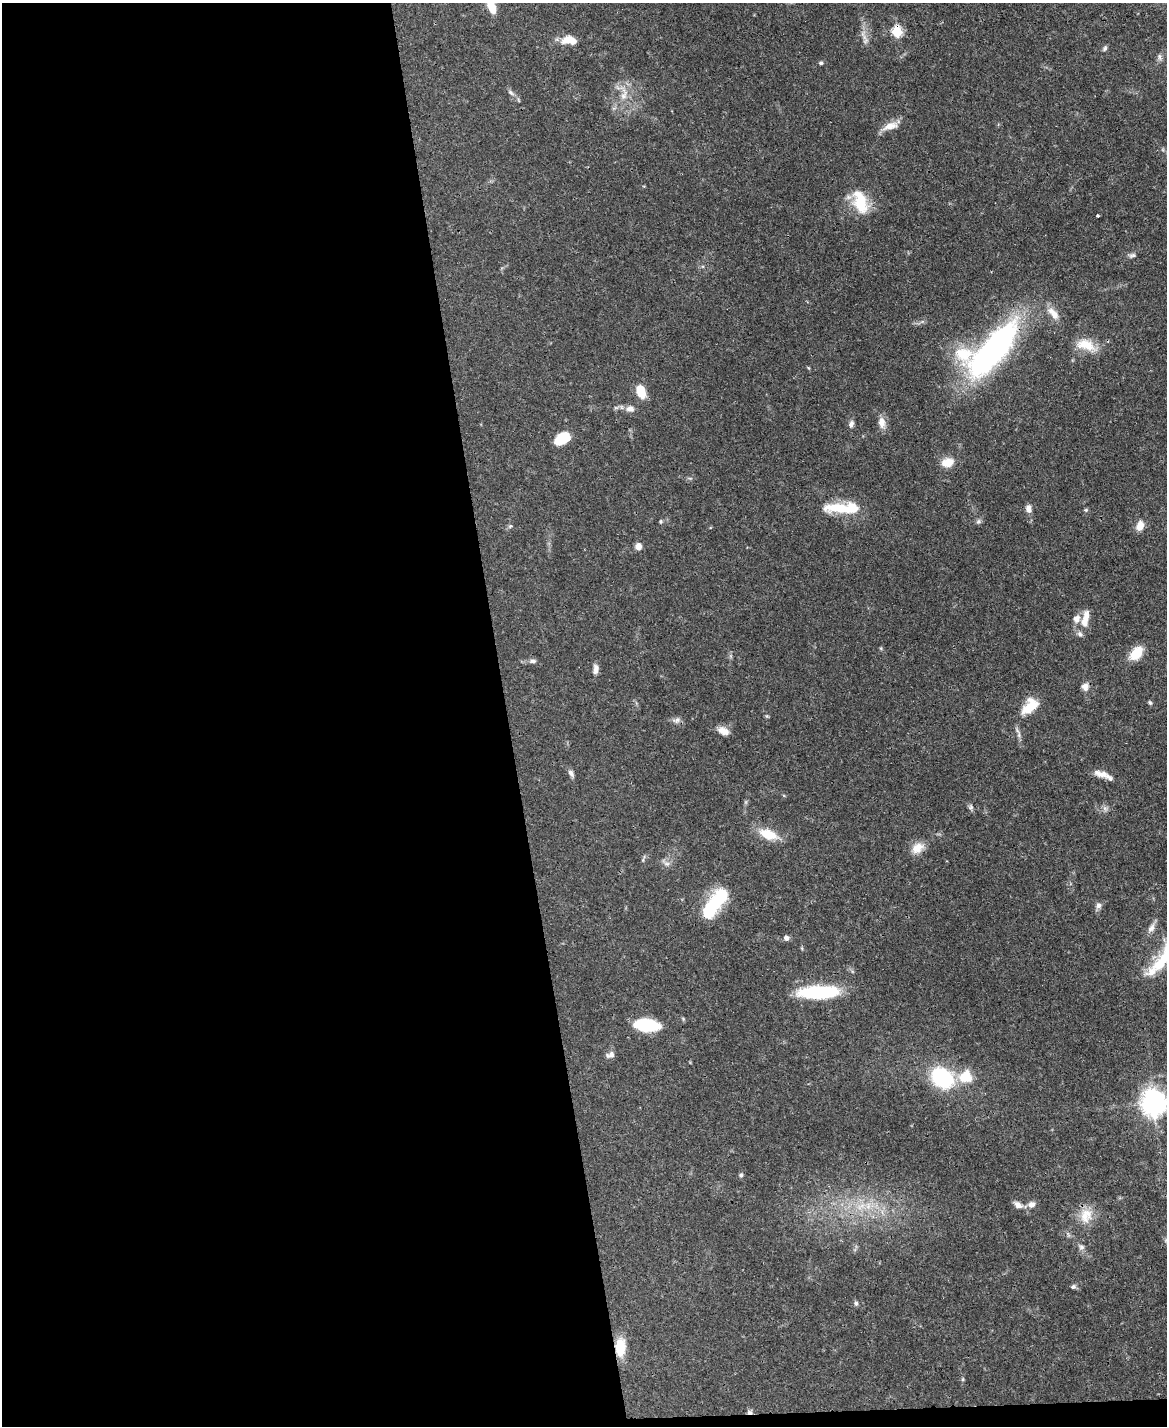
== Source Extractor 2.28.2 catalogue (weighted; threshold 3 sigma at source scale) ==
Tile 9 of 4 x 3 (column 1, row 3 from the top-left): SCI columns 3-1167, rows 242-1665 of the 4665 x 4644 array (HDU 1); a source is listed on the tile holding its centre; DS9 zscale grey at full resolution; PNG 1169 x 1428 px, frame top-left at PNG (2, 3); no overlay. Shown black and unused: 44% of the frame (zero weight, under 3 of 4 exposures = <1% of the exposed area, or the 3 px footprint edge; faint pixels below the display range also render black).
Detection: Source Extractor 2.28.2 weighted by HDU 2 'WHT'; one run over the whole footprint, this tile lists its part. Background 0.0671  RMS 0.0034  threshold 0.0151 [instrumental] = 3 sigma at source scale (4.5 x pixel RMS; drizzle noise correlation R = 1.50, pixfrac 1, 0.05/0.05 arcsec/px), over >= 5 px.
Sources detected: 79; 4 inside a brighter object's white glare — not listed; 5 inside a brighter listed object's ellipse — not listed separately; the other 70 listed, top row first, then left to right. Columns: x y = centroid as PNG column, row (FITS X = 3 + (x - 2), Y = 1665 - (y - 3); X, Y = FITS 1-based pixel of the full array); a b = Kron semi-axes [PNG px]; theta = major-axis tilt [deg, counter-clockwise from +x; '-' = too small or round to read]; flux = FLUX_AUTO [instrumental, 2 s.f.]
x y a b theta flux
491 6 16 7 -69 6.6
897 31 6 5 - 21
863 36 19 5 -61 1.9
569 40 17 9 -4 5.4
1105 48 7 5 58 0.73
1159 57 10 6 -74 1.1
821 63 5 5 - 0.55
511 92 10 5 -42 1.1
624 94 23 9 85 4.9
890 126 23 9 21 3.9
860 202 31 17 -70 12
1098 216 3 3 - 0.47
1132 255 11 6 17 0.97
1053 313 20 9 -50 3.9
1086 345 29 14 -19 7.2
993 350 65 22 49 100
640 391 14 9 -69 6.6
630 409 11 8 0 2.1
882 422 14 9 -84 2.8
851 424 9 6 72 1.2
562 438 15 10 30 9.7
948 462 16 12 16 4.6
840 508 38 11 -3 13
1028 509 11 7 -78 1.8
1086 510 6 5 - 0.46
661 521 5 5 - 0.5
978 521 7 6 - 0.86
510 526 6 5 - 0.65
1140 526 11 8 69 3.4
638 546 7 6 - 2.6
1085 618 25 9 77 4.7
1136 653 14 10 48 8.1
731 656 7 4 -71 0.56
533 661 10 5 8 1.1
596 669 12 7 85 1.7
1085 687 9 8 - 2.1
1150 703 6 4 -57 0.56
1030 706 20 12 47 8.7
767 716 6 4 -43 0.41
677 720 12 7 19 1.4
723 731 14 9 -26 2.9
571 773 11 6 -56 1.2
1101 774 20 8 -13 3
971 807 9 6 89 0.84
1105 808 9 6 -63 1.1
768 834 24 11 -20 7.9
917 848 18 12 36 4.1
666 863 16 6 -39 1.3
715 904 25 17 26 13
1098 905 8 8 - 1.3
1151 928 15 7 57 2
786 938 6 6 - 1.3
1159 965 16 13 33 7.5
819 992 43 13 2 26
646 1025 23 11 -6 18
610 1055 11 7 12 1.7
966 1077 16 15 - 8.4
942 1078 16 13 -42 40
1153 1103 9 8 - 370
741 1175 6 5 - 0.65
1031 1204 9 8 - 1.9
1018 1205 12 7 -31 2
860 1206 15 7 24 4
1086 1215 23 18 78 6.6
1081 1247 10 8 -51 1.4
1073 1287 7 5 12 0.8
856 1303 6 6 - 0.71
620 1347 19 10 89 8.8
963 1379 6 4 89 0.44
750 1412 7 5 -10 1.1
Overlapping masked pixels (flux is a lower limit): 5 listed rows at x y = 897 31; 993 350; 646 1025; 620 1347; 750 1412
Isophote crosses this tile's border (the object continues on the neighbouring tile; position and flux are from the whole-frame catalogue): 2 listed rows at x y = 491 6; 1153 1103